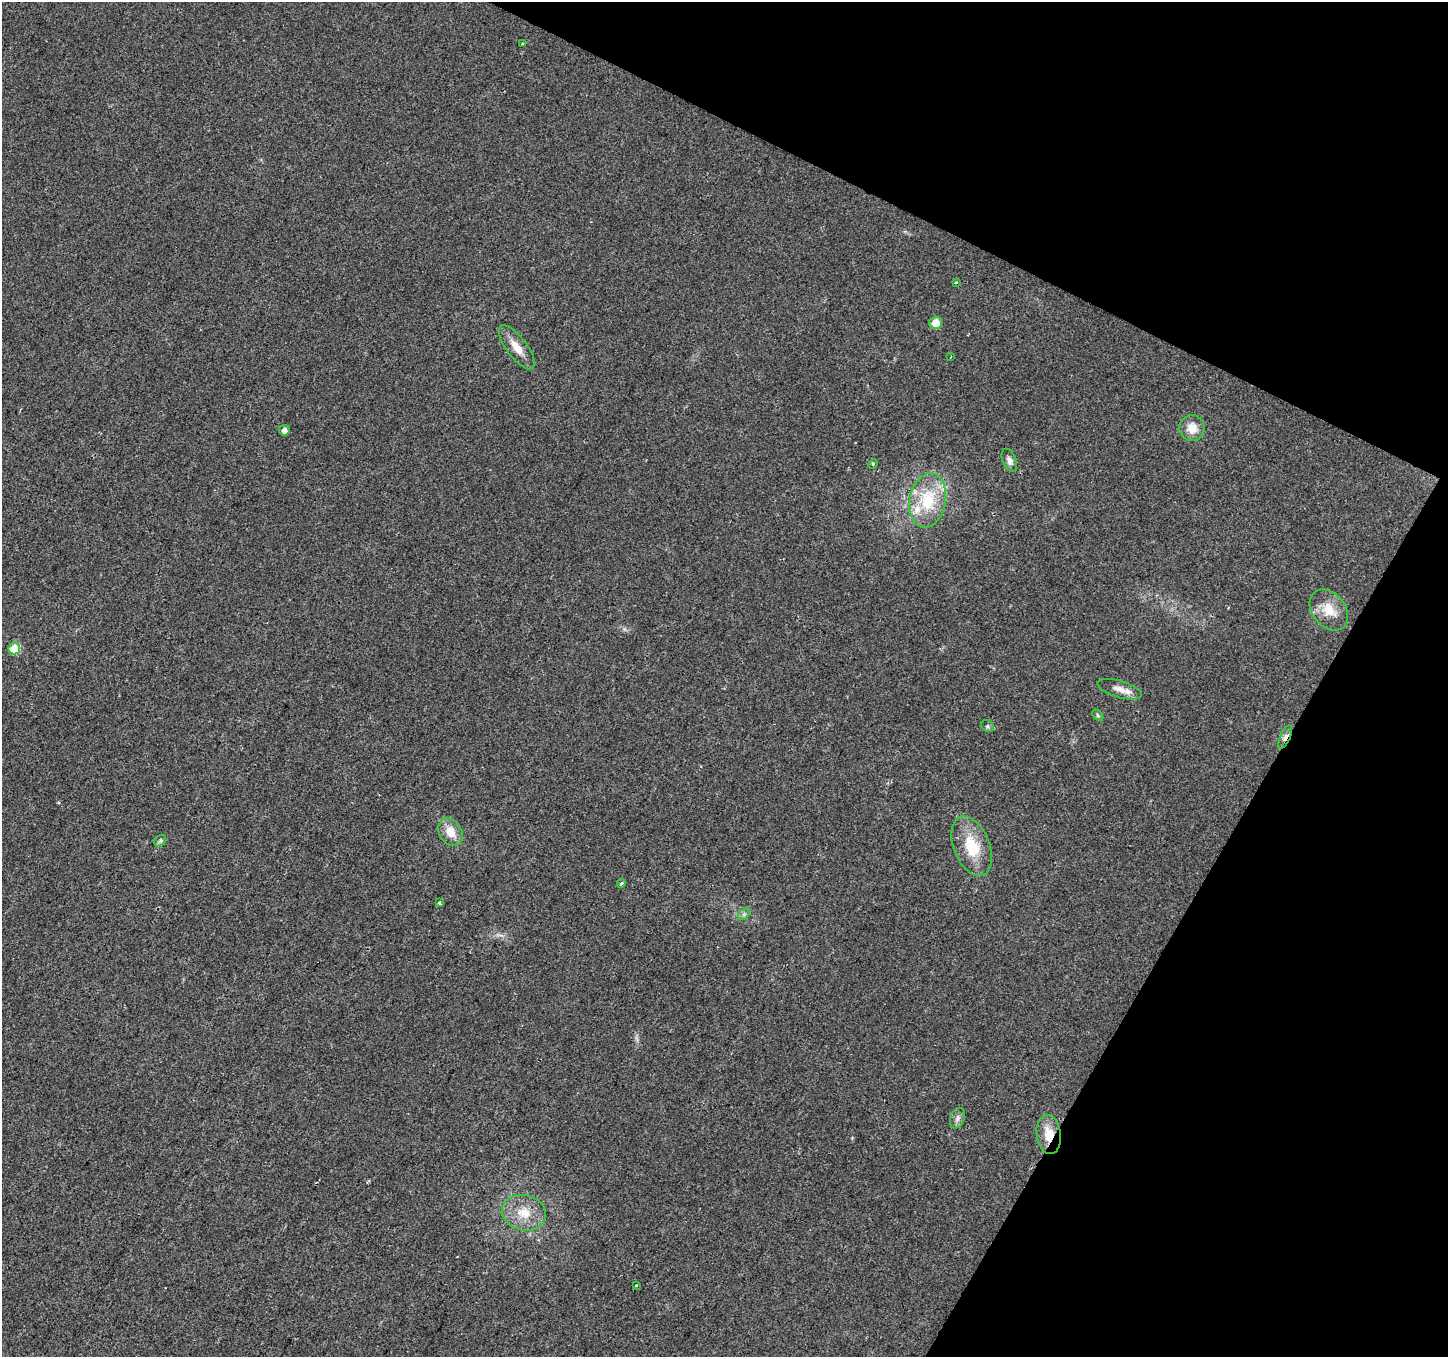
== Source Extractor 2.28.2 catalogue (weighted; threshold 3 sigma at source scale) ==
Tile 8 of 4 x 4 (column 4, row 2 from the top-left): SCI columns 4337-5782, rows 2908-4262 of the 5788 x 5880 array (HDU 1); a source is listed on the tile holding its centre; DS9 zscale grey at full resolution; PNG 1450 x 1359 px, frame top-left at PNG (2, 2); each listed source drawn as its Kron ellipse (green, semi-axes under 4 px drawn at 4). Shown black and unused: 24% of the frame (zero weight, under 2 of 3 exposures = <1% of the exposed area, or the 3 px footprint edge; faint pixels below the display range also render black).
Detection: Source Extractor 2.28.2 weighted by HDU 2 'WHT'; one run over the whole footprint, this tile lists its part. Background 0.0297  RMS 0.0064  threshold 0.0286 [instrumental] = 3 sigma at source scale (4.5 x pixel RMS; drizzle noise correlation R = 1.50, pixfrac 1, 0.0396/0.0396 arcsec/px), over >= 5 px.
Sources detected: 27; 1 inside a brighter listed object's ellipse — not listed separately; the other 26 listed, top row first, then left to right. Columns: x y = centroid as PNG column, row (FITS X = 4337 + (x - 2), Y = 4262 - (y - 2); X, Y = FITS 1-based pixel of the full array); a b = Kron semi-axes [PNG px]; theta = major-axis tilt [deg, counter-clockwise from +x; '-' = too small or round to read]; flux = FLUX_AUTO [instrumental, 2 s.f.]
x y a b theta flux
522 44 3 3 - 1.2
956 282 3 3 - 0.63
936 323 6 6 - 10
517 347 26 10 -53 8.7
951 357 3 2 - 0.55
1192 428 13 12 - 8.2
284 430 5 5 - 2.9
1009 460 12 6 -68 2.8
873 464 5 4 - 0.8
928 500 27 18 79 29
1329 610 23 16 -50 12
14 649 6 5 - 25
1120 689 23 8 -16 6.1
1098 715 7 4 -46 0.91
988 726 7 5 -38 1.1
1285 737 12 5 65 2.7
450 832 14 11 -60 9.2
160 841 6 5 - 1.1
972 846 31 18 -68 23
622 883 4 3 - 1.6
439 903 4 3 - 1.6
744 914 6 5 - 1.5
957 1118 10 7 68 2.6
1049 1134 20 12 -82 12
524 1213 22 17 -13 15
637 1285 3 3 - 4.2
Overlapping masked pixels (flux is a lower limit): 2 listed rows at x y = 1285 737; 1049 1134